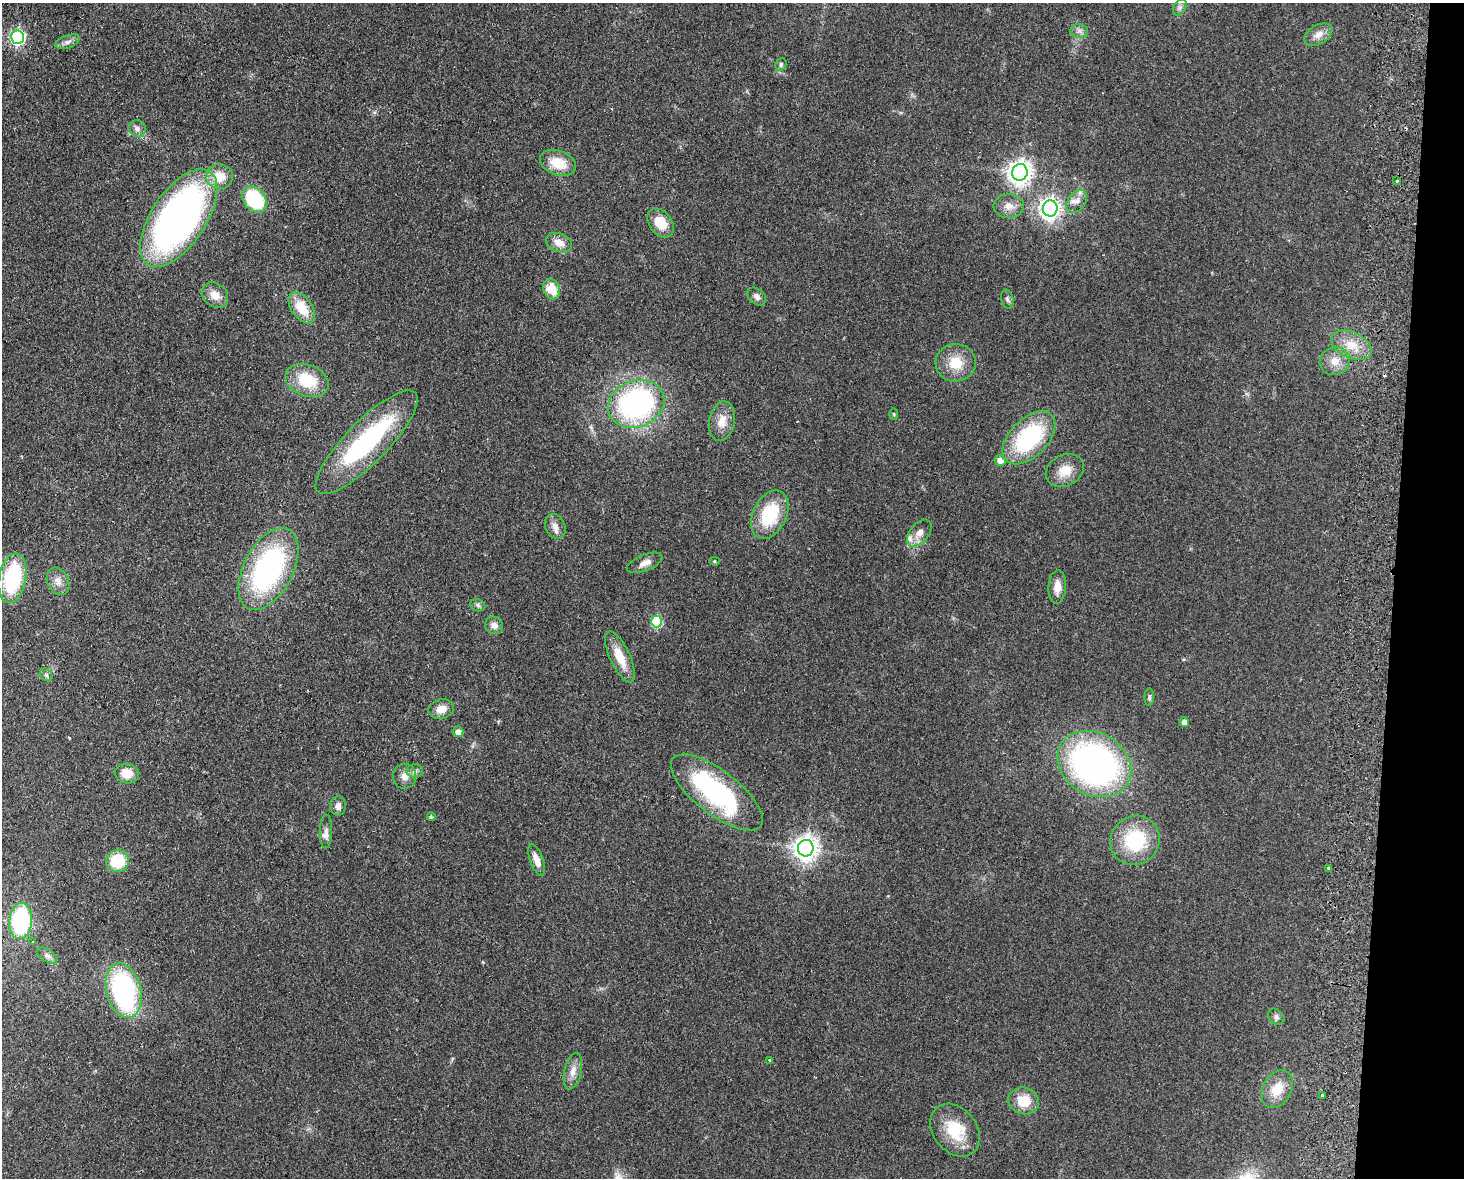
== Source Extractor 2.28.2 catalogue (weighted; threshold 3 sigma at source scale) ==
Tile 6 of 3 x 4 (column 3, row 2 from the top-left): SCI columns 3095-4556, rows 2362-3537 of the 4838 x 4724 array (HDU 1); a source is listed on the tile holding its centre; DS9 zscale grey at full resolution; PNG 1466 x 1180 px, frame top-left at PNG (2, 3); each listed source drawn as its Kron ellipse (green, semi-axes under 4 px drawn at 4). Shown black and unused: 5% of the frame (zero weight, under 2 of 3 exposures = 3% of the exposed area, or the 3 px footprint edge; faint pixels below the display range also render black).
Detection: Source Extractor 2.28.2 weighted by HDU 2 'WHT'; one run over the whole footprint, this tile lists its part. Background 0.0998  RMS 0.0086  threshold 0.0385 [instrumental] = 3 sigma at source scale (4.5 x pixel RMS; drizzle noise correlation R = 1.50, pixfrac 1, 0.05/0.05 arcsec/px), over >= 5 px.
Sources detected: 82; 2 inside a brighter object's white glare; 2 cosmic-ray / hot-pixel residue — neither listed nor drawn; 2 inside a brighter listed object's ellipse — not listed separately; the other 76 listed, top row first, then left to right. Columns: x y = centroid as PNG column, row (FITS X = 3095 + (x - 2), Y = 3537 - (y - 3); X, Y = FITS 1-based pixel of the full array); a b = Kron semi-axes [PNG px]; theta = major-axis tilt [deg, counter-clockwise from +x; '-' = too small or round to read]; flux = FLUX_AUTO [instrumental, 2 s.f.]
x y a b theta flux
1180 7 9 6 60 2.7
1079 31 9 7 -12 3.1
1318 35 15 9 30 7.2
18 37 7 6 - 170
68 42 13 6 20 3.9
781 64 7 5 64 1.8
137 129 9 8 - 3.7
558 163 19 12 -20 20
1020 172 8 8 - 650
219 177 13 12 - 16
1397 181 4 3 - 1.3
255 199 14 10 -50 62
1077 201 13 8 53 6.1
1009 206 15 11 0 7.8
1050 208 8 7 - 490
179 218 56 27 56 410
661 223 16 11 -52 18
559 243 14 9 -22 8.5
552 289 10 8 -65 16
215 295 14 11 -42 9.4
757 297 10 7 -42 3.7
1007 299 9 6 -77 2.1
302 308 18 10 -54 21
1351 345 21 13 -25 16
1335 361 15 13 18 10
956 363 20 19 - 20
307 380 22 15 -20 33
636 404 29 23 21 180
894 414 6 4 -88 0.97
722 421 20 13 78 11
1029 438 32 19 45 82
367 442 69 21 46 120
1000 460 5 5 - 6.8
1065 470 20 15 28 14
770 515 25 16 65 44
555 526 13 10 -66 5.5
919 533 15 9 51 7.3
714 561 5 4 - 1
645 563 19 8 22 6.6
268 569 44 24 63 170
13 578 25 13 79 74
58 581 14 10 -64 6.8
1057 587 16 9 87 9.5
478 605 8 6 -23 2.1
657 621 6 5 - 59
494 625 9 8 - 4.9
620 657 27 10 -65 18
46 675 7 5 -44 2
1149 697 9 5 86 1.7
441 709 13 10 13 8.4
1184 722 5 4 - 6.9
458 732 5 5 - 7.2
1094 764 39 31 -31 300
415 771 8 6 1 2.8
127 773 12 10 -11 12
404 776 12 11 - 6.5
717 793 55 22 -38 130
338 806 9 8 - 4.8
431 817 4 4 - 1.3
326 832 17 6 88 3.9
1135 840 25 24 - 51
806 848 8 8 - 730
537 860 16 6 -70 8.3
117 861 11 11 - 30
1329 868 3 3 - 2.1
21 921 18 11 84 89
33 942 3 3 - 1.1
47 955 11 6 -34 2.9
124 991 28 17 -76 140
1276 1017 9 7 -45 2.6
770 1060 3 3 - 2.2
573 1071 18 8 77 7.9
1277 1089 20 14 62 15
1322 1095 3 2 - 2.8
1024 1101 15 13 -16 18
955 1130 29 21 -51 33